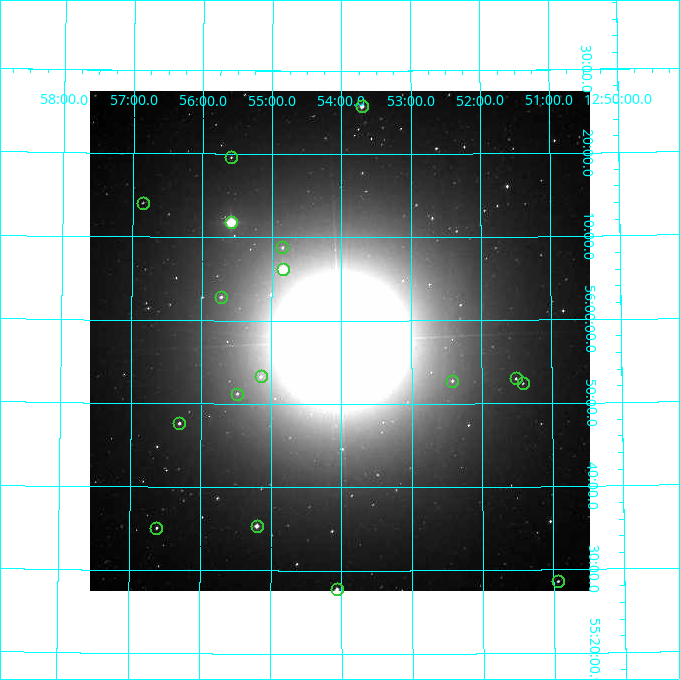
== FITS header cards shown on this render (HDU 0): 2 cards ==
NAXIS1  =                  500
NAXIS2  =                  500

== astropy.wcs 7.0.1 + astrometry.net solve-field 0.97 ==
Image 500 x 500 px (HDU 0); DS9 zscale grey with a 90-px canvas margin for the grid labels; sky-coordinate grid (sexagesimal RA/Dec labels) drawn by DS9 from the SOLVED WCS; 17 Tycho-2 reference stars matched to detected sources circled (green)
Header WCS: none
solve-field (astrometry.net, Tycho-2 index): SOLVED blind (the file carries no WCS)
Solved WCS: RA---TAN-SIP/DEC--TAN-SIP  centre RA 12:54:02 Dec +55:58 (193.51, +55.96 deg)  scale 7.2 arcsec/px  FOV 60.0' x 60.0'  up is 0 deg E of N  parity normal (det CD < 0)
(file carries no celestial WCS; the grid is the blind solution)
Tycho-2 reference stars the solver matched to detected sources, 17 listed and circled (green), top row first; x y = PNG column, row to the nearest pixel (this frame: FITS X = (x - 90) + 1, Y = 500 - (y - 91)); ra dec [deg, ICRS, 3 dp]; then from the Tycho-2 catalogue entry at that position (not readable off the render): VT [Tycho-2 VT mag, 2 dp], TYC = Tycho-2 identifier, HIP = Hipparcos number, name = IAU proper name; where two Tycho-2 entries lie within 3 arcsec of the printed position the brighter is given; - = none
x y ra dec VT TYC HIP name
362 106 193.427 +56.429 9.42 3845-1052-1 - -
231 157 193.898 +56.326 11.91 3845-920-1 - -
143 203 194.214 +56.235 12.10 3845-197-1 - -
231 222 193.897 +56.197 7.39 3845-660-1 63089 -
282 247 193.712 +56.146 11.48 3845-294-1 - -
283 269 193.711 +56.103 8.18 3845-220-1 - -
221 297 193.932 +56.047 10.89 3845-548-1 - -
261 376 193.788 +55.888 11.93 3845-98-1 - -
516 378 192.878 +55.883 11.93 3845-278-1 - -
452 381 193.105 +55.879 11.52 3845-324-1 - -
523 383 192.853 +55.873 12.28 3845-529-1 - -
237 394 193.872 +55.854 11.67 3845-531-1 - -
179 423 194.077 +55.794 10.72 3845-269-1 - -
257 526 193.800 +55.590 9.58 3845-585-1 - -
156 528 194.154 +55.584 11.06 3845-524-1 - -
558 581 192.736 +55.477 11.56 3845-387-1 - -
337 589 193.517 +55.463 9.91 3845-483-1 - -